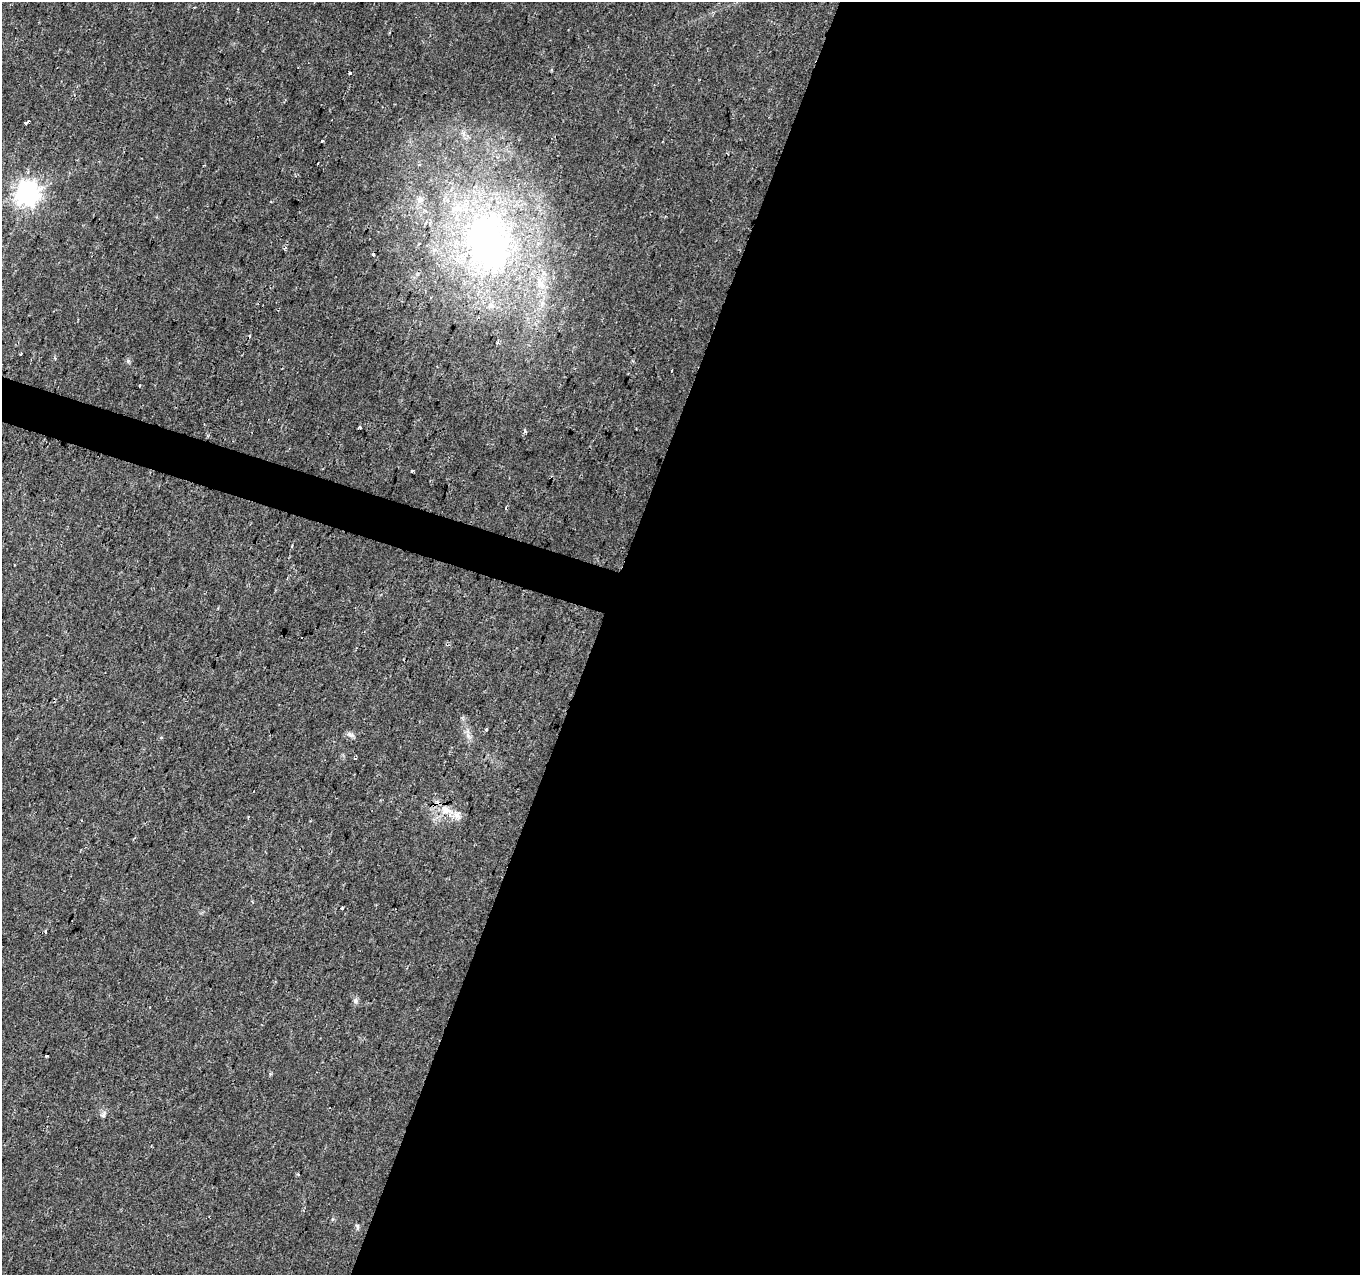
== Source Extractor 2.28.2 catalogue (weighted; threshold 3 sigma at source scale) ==
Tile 12 of 4 x 4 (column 4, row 3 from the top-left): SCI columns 4094-5451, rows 1488-2760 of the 5462 x 5602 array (HDU 1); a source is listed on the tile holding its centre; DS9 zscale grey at full resolution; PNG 1362 x 1277 px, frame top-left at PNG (2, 2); no overlay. Shown black and unused: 58% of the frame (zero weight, under 2 of 3 exposures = <1% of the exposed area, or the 3 px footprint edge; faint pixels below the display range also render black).
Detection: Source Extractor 2.28.2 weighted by HDU 2 'WHT'; one run over the whole footprint, this tile lists its part. Background 0.0289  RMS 0.0042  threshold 0.0189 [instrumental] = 3 sigma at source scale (4.5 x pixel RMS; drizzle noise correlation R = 1.50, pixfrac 1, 0.0396/0.0396 arcsec/px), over >= 5 px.
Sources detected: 33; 3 cosmic-ray / hot-pixel residue — not listed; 3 inside a brighter listed object's ellipse — not listed separately; the other 27 listed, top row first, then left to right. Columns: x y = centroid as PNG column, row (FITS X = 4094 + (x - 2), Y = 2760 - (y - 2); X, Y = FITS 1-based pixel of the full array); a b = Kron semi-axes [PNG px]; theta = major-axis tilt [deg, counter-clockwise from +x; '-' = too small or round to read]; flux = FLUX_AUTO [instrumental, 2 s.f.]
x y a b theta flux
350 73 3 3 - 0.59
29 121 3 3 - 0.82
25 123 3 3 - 1.9
322 141 3 3 - 1.7
27 193 8 8 - 340
420 199 10 10 - 2.6
488 242 88 64 -74 200
285 248 5 4 - 0.69
373 255 3 2 - 0.81
21 354 3 2 - 0.42
128 361 7 5 -46 0.83
672 370 3 2 - 0.68
140 386 3 3 - 0.54
360 427 4 3 - 0.8
525 431 5 5 - 0.63
412 471 3 3 - 0.75
486 729 4 3 - 1.5
351 735 11 6 -26 1.5
468 736 7 4 -72 1.3
355 758 3 3 - 0.84
446 810 18 13 -21 7.5
342 908 3 3 - 1.4
46 932 3 3 - 0.84
355 1001 7 7 - 1.2
46 1056 3 3 - 0.95
103 1114 11 6 56 1.3
357 1226 9 4 -76 0.83